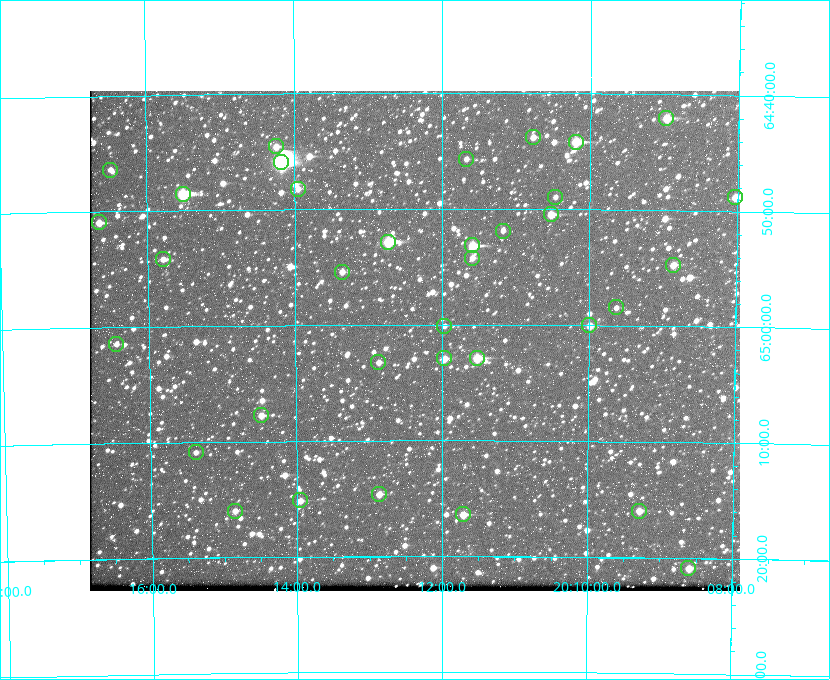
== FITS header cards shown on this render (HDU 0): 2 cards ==
NAXIS1  =                  650 / Width of table row in bytes
NAXIS2  =                  500 / Number of rows in table

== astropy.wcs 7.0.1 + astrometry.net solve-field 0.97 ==
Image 650 x 500 px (HDU 0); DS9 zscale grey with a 90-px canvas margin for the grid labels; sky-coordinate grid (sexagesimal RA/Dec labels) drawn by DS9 from the SOLVED WCS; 35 Tycho-2 reference stars matched to detected sources circled (green)
Header WCS: none
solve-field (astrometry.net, Tycho-2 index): SOLVED blind (the file carries no WCS)
Solved WCS: RA---TAN-SIP/DEC--TAN-SIP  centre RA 20:12:23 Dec +65:01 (303.09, +65.02 deg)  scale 5.19 arcsec/px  FOV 56.2' x 43.2'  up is -180 deg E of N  parity flipped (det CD > 0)
(file carries no celestial WCS; the grid is the blind solution)
Tycho-2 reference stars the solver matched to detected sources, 35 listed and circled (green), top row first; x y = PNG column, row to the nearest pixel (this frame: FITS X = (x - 90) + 1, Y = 500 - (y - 94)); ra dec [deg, ICRS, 3 dp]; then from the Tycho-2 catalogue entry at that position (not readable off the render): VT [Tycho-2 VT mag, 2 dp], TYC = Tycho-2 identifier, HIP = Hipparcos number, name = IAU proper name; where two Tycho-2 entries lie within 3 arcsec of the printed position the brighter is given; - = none
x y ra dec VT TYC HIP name
666 121 302.245 +64.701 10.15 4240-635-1 - -
533 140 302.694 +64.730 11.56 4240-766-1 - -
576 145 302.549 +64.736 9.65 4240-950-1 - -
276 149 303.562 +64.742 10.88 4240-278-1 - -
466 162 302.919 +64.761 11.77 4240-64-1 - -
281 165 303.544 +64.765 7.36 4240-620-1 99731 -
110 173 304.122 +64.773 12.06 4240-1113-1 - -
298 192 303.488 +64.804 11.29 4240-68-1 - -
183 197 303.878 +64.810 8.93 4240-794-1 - -
555 200 302.617 +64.815 11.97 4240-238-1 - -
735 200 302.008 +64.813 10.38 4240-809-1 - -
551 217 302.633 +64.841 10.69 4240-985-1 - -
99 225 304.164 +64.849 10.65 4240-315-1 - -
503 234 302.794 +64.865 12.51 4240-904-1 - -
388 245 303.184 +64.880 9.02 4240-488-1 - -
472 248 302.897 +64.886 9.40 4240-717-1 - -
472 261 302.899 +64.904 11.91 4240-435-1 - -
163 262 303.948 +64.903 11.68 4240-549-1 - -
673 268 302.216 +64.912 11.03 4240-1279-1 - -
342 275 303.341 +64.923 11.58 4240-148-1 - -
616 310 302.408 +64.974 11.97 4240-686-1 - -
589 328 302.498 +65.000 11.22 4240-149-1 - -
444 329 302.992 +65.001 11.85 4240-479-1 - -
116 347 304.112 +65.024 12.29 4240-364-1 - -
444 361 302.992 +65.048 11.44 4240-88-1 - -
477 361 302.882 +65.048 10.25 4240-98-1 - -
378 365 303.217 +65.054 11.98 4240-166-1 - -
261 418 303.620 +65.129 11.18 4240-34-1 - -
196 455 303.846 +65.181 11.99 4240-1077-1 - -
379 497 303.217 +65.244 11.17 4240-236-1 - -
300 503 303.488 +65.252 12.13 4240-1343-1 - -
235 514 303.713 +65.266 11.45 4240-564-1 - -
639 514 302.323 +65.266 11.19 4240-188-1 - -
463 517 302.928 +65.273 10.74 4240-760-1 - -
688 571 302.149 +65.348 11.48 4240-952-1 - -